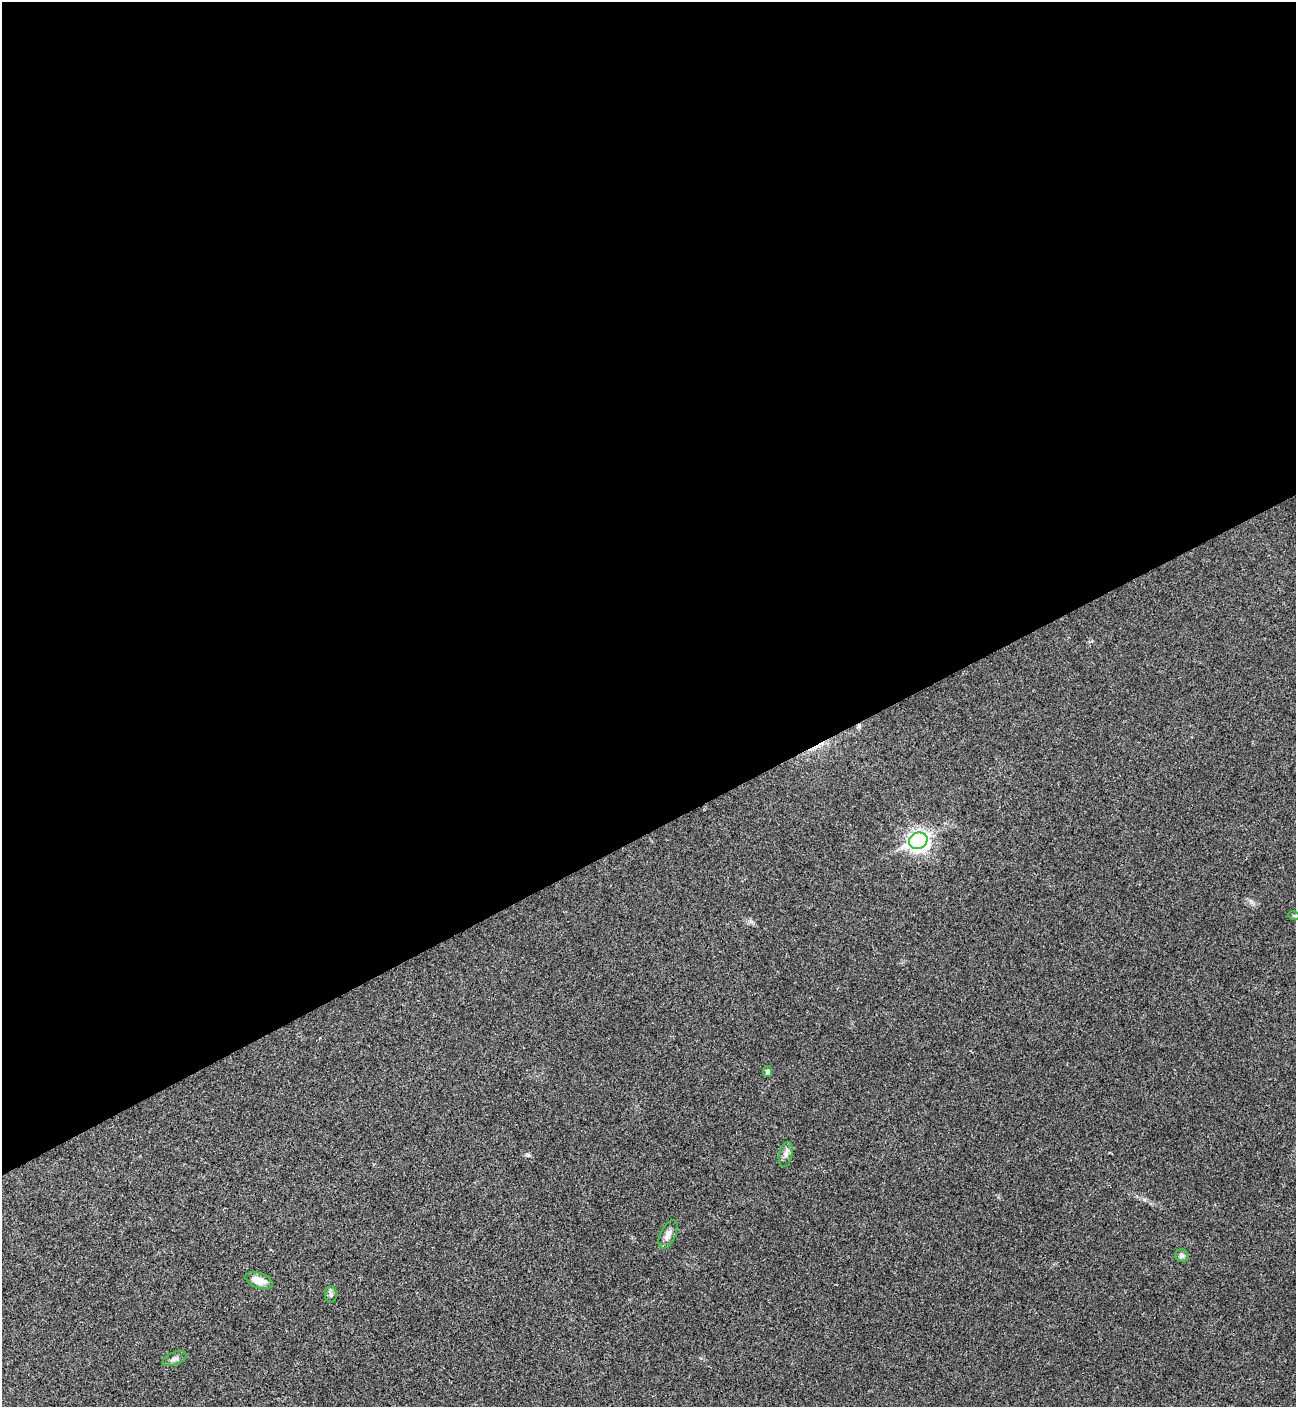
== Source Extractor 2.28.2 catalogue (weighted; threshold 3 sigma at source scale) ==
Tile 2 of 4 x 4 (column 2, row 1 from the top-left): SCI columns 1582-2875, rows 4223-5627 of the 5621 x 5633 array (HDU 1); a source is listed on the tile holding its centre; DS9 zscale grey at full resolution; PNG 1298 x 1409 px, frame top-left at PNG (2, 2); each listed source drawn as its Kron ellipse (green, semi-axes under 4 px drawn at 4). Shown black and unused: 59% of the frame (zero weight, under 3 of 4 exposures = <1% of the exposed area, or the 3 px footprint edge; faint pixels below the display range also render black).
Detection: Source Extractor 2.28.2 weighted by HDU 2 'WHT'; one run over the whole footprint, this tile lists its part. Background 0.0209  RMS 0.0041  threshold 0.0185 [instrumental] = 3 sigma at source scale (4.5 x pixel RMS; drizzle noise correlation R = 1.50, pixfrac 1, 0.05/0.05 arcsec/px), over >= 5 px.
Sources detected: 10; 1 cosmic-ray / hot-pixel residue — neither listed nor drawn; the other 9 listed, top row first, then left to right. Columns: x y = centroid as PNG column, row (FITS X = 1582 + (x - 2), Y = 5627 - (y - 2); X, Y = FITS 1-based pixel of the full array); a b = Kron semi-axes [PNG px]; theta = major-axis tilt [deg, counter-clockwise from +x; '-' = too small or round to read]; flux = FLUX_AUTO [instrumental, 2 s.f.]
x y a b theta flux
918 841 9 8 - 190
1294 916 5 3 - 0.39
768 1072 5 4 - 1.1
786 1154 13 6 77 1.8
668 1234 15 7 64 3
1182 1256 7 6 - 1.1
259 1281 14 7 -19 4.7
331 1294 8 6 -90 1
174 1359 13 6 22 1.7